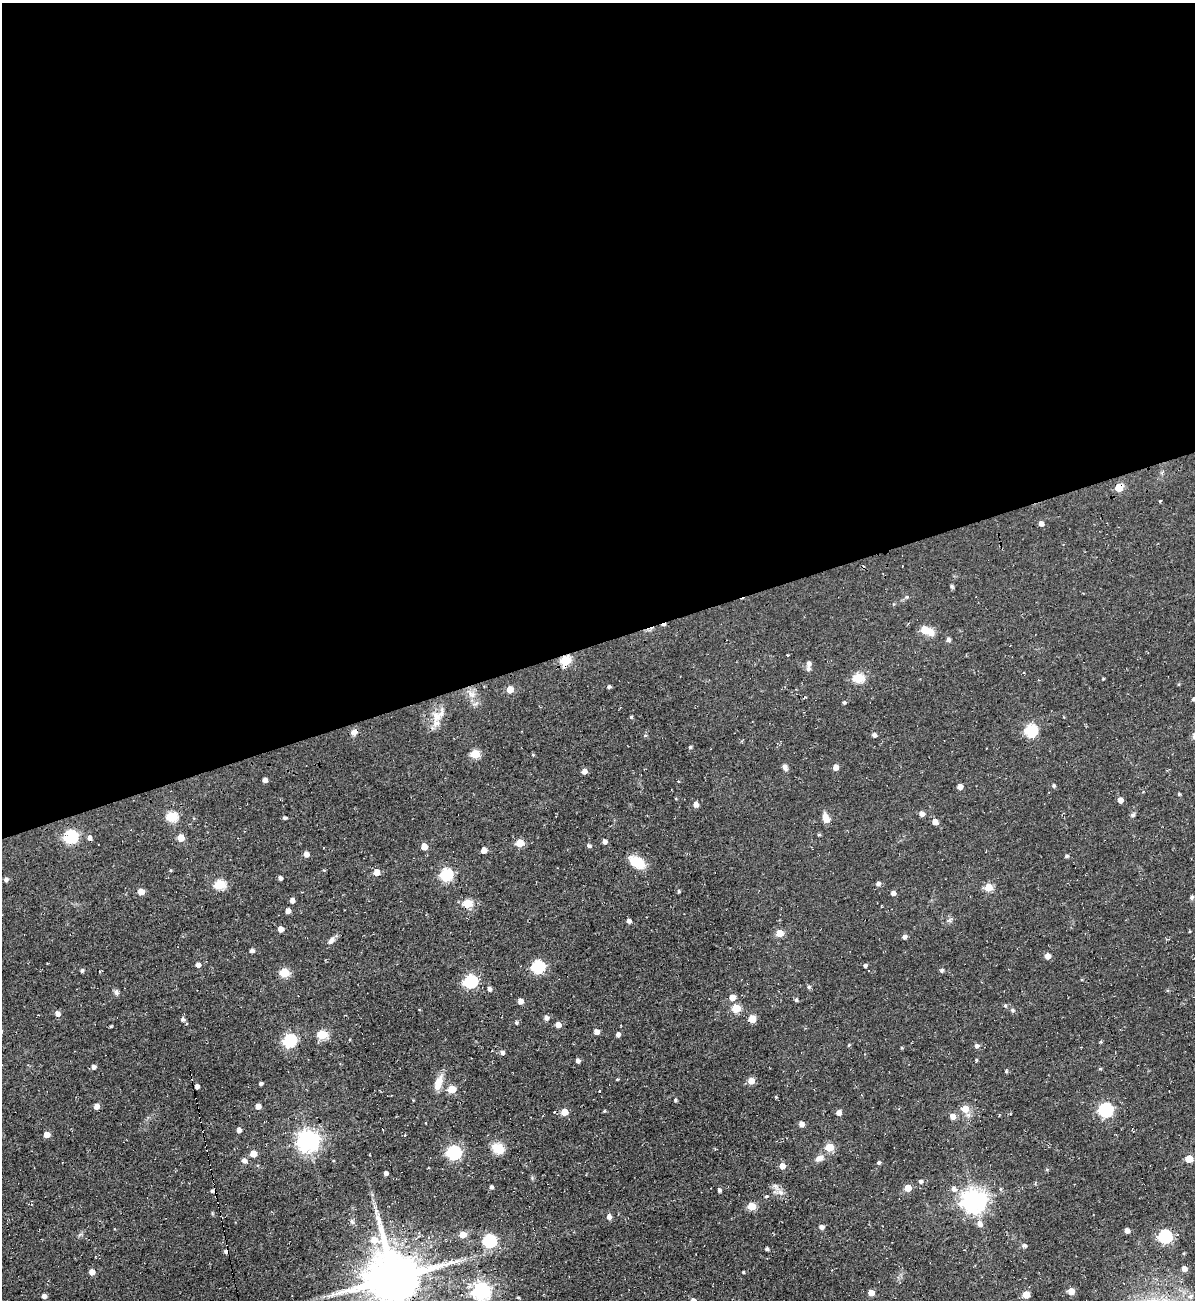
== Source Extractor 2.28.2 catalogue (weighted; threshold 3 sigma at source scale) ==
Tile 2 of 4 x 4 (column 2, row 1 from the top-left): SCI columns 1454-2646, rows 3930-5227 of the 5180 x 5227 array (HDU 1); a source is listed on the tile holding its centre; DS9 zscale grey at full resolution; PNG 1197 x 1302 px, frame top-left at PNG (2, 3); no overlay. Shown black and unused: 49% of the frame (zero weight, under 2 of 3 exposures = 2% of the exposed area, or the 3 px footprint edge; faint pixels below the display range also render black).
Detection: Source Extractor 2.28.2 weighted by HDU 2 'WHT'; one run over the whole footprint, this tile lists its part. Background 0.0433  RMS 0.0078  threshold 0.0349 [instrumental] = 3 sigma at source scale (4.5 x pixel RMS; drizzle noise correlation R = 1.50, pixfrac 1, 0.05/0.05 arcsec/px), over >= 5 px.
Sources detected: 181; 8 cosmic-ray / hot-pixel residue — not listed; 4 inside a brighter listed object's ellipse — not listed separately; the other 169 listed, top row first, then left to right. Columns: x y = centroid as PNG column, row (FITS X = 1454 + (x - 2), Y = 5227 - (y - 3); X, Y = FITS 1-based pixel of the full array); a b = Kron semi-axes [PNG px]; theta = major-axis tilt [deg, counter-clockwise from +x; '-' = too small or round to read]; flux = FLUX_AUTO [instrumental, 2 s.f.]
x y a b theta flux
1119 488 5 5 - 20
1160 501 3 3 - 0.84
1041 524 5 4 - 3.7
902 566 2 2 - 0.5
952 586 5 5 - 1.2
925 630 10 5 -23 20
948 640 5 4 - 2.3
565 660 5 5 - 48
809 664 7 5 -90 3
858 678 6 5 - 48
1103 679 3 2 - 0.61
609 687 4 3 - 1.2
510 689 5 5 - 11
471 694 11 7 -34 4.6
1194 699 4 4 - 1.7
844 702 5 4 - 1
436 716 14 12 -85 8.9
631 717 4 4 - 1.1
1031 730 6 6 - 84
354 732 7 7 - 3.9
645 735 5 3 - 0.78
874 735 4 4 - 2.9
690 747 4 4 - 1.2
475 754 5 5 - 29
533 755 5 4 - 0.72
785 767 7 5 -67 2.6
836 767 5 4 - 5.9
584 771 5 5 - 4.1
265 780 4 4 - 3.8
1054 786 4 4 - 1.4
960 787 5 4 - 4.6
1179 794 3 3 - 0.97
1120 800 4 4 - 5.3
696 804 5 5 - 5.1
921 814 4 4 - 4.7
1133 815 6 5 - 1.3
172 817 6 5 - 54
284 818 4 4 - 1.4
826 818 11 7 -68 6.7
935 822 5 5 - 6
819 835 4 4 - 0.87
70 836 6 6 - 110
180 838 5 5 - 13
604 842 4 4 - 3.3
520 843 5 5 - 21
424 846 5 4 - 9.5
589 846 5 4 - 1.7
484 850 5 5 - 6.1
306 854 5 4 - 4.8
1067 856 4 4 - 1.4
637 862 14 9 -33 21
376 872 5 4 - 9.3
446 874 6 6 - 87
280 878 5 4 - 1.8
6 880 6 5 - 1.8
878 884 5 5 - 2.2
219 885 6 5 - 49
988 887 5 5 - 22
678 891 4 4 - 1.1
141 892 5 5 - 9.1
893 893 4 4 - 3.5
1192 897 7 5 84 1.3
292 900 5 4 - 3.6
467 903 5 5 - 36
288 911 4 4 - 4.4
629 921 4 4 - 2.8
280 929 5 4 - 6.9
779 933 5 4 - 15
904 937 5 4 - 2.8
331 940 11 6 46 3
252 951 4 4 - 2.6
1047 956 5 4 - 6.8
198 965 4 4 - 3.8
865 966 4 4 - 1.5
538 967 6 6 - 86
82 970 4 4 - 1.4
941 970 5 5 - 1.5
284 973 5 5 - 35
470 981 6 6 - 100
809 987 5 5 - 1.3
489 989 4 4 - 2.7
116 992 8 6 -78 2
732 997 5 5 - 7.5
796 1000 5 4 - 1.3
520 1001 5 4 - 5.1
1005 1005 5 4 - 1.1
736 1008 5 5 - 26
1012 1010 6 4 -3 1.4
57 1014 5 5 - 3.9
546 1018 5 5 - 3.1
183 1019 5 5 - 2
752 1019 5 5 - 18
516 1023 5 4 - 1
558 1025 5 4 - 6.4
111 1026 4 3 - 0.78
596 1032 5 4 - 4.8
618 1034 5 4 - 2.8
322 1035 5 5 - 37
289 1041 6 6 - 96
1101 1042 4 4 - 0.94
849 1045 5 4 - 0.72
977 1046 5 5 - 2.8
902 1048 4 3 - 0.81
502 1053 6 5 - 2.2
976 1060 3 3 - 0.77
578 1061 5 5 - 2.3
93 1067 5 4 - 2.8
1100 1069 4 4 - 0.81
1006 1071 5 4 - 1
617 1079 5 3 - 0.6
751 1081 6 5 - 8.2
438 1083 20 9 69 8.7
260 1084 3 3 - 1.8
451 1089 5 5 - 22
600 1091 3 2 - 1
776 1097 4 3 - 0.67
675 1100 4 3 - 1.1
96 1106 5 4 - 5.4
258 1106 5 4 - 6.2
965 1109 6 6 - 12
1105 1110 6 6 - 130
565 1112 5 5 - 11
839 1113 5 4 - 4.4
999 1115 3 3 - 0.67
952 1116 5 5 - 6.4
801 1124 5 4 - 4.7
239 1130 4 4 - 3.2
47 1134 5 4 - 7.7
307 1141 8 7 - 500
829 1147 5 5 - 23
498 1148 15 11 -30 11
453 1152 6 6 - 130
253 1154 5 5 - 10
819 1158 12 8 30 4.4
1189 1159 5 5 - 18
244 1161 6 6 - 2.8
879 1163 4 4 - 1.7
782 1166 5 5 - 6.6
386 1173 4 4 - 2.8
920 1181 5 4 - 2.2
491 1187 4 4 - 2.1
908 1188 5 5 - 12
954 1189 8 6 -77 3.1
719 1190 4 4 - 1.8
780 1192 10 7 -21 3.9
766 1196 5 4 - 1.2
974 1200 8 7 - 650
751 1206 5 5 - 22
609 1217 5 5 - 3.7
352 1222 7 5 -45 1.6
980 1224 7 6 - 3.9
821 1227 4 4 - 3.3
1127 1231 4 4 - 3.9
463 1235 5 5 - 10
1165 1236 6 6 - 88
489 1241 6 6 - 94
1024 1245 7 5 13 1.8
767 1249 3 3 - 1.2
1184 1269 5 5 - 5.2
92 1272 4 4 - 6.4
743 1272 3 3 - 0.72
394 1278 18 16 -67 4700
481 1290 7 7 - 290
1071 1291 5 5 - 9.8
871 1293 5 4 - 7
1026 1295 5 5 - 14
44 1296 4 4 - 3.4
1191 1296 7 6 - 2.6
518 1297 4 3 - 0.83
Overlapping masked pixels (flux is a lower limit): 2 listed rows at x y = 1119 488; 565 660
Isophote crosses this tile's border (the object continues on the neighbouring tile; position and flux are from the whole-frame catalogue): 3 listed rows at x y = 1194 699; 394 1278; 481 1290